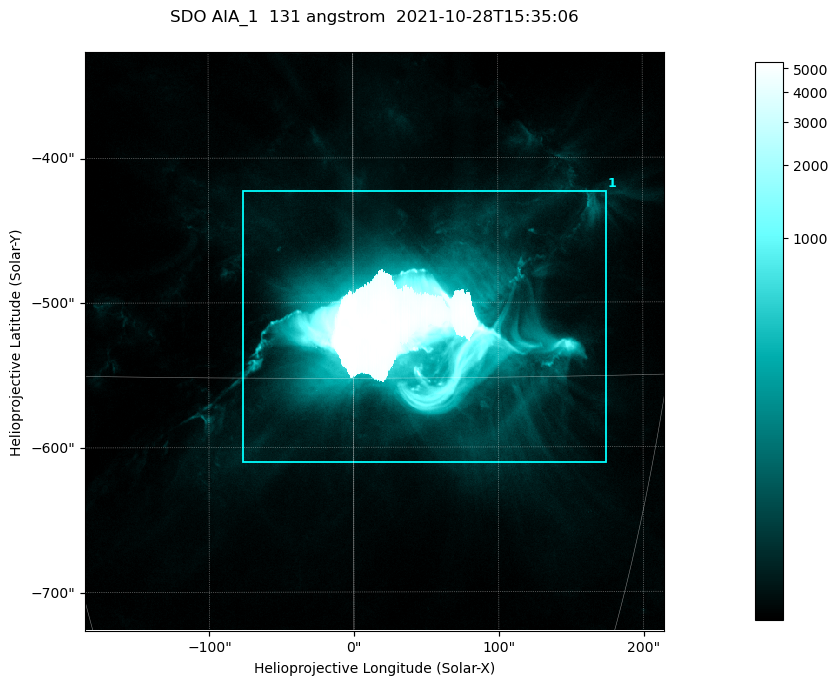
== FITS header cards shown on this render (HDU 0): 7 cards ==
TELESCOP= 'SDO     '           /
INSTRUME= 'AIA_1   '           /
WAVELNTH=                  131 /
WAVEUNIT= 'angstrom'           /
DATE-OBS= '2021-10-28T15:35:06.622' /
CTYPE1  = 'HPLN-TAN'           /
CTYPE2  = 'HPLT-TAN'           /

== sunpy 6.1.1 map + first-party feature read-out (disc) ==
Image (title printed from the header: SDO AIA_1  131 angstrom  2021-10-28T15:35:06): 666 x 666 px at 0.601 arcsec/px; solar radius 966 arcsec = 1608 px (partial field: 5.5% of the solar disc is inside the frame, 100% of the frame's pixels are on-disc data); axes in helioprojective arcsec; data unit not stated in the header (colour bar unlabelled)
Orientation: roll -0.139 deg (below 1 deg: not rotated)
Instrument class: DISC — disc imager (sunpy class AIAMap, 131 A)
Bright regions (active regions / flare kernels): reference = the on-disc median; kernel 5 px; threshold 5 sigma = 40.4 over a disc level ~10.4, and >= 1.15x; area >= 443 px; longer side >= 8 px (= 4.8 arcsec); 1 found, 1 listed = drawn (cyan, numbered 1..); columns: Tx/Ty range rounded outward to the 2 arcsec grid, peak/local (2 s.f.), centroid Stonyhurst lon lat
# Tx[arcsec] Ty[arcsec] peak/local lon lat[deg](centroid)
1 -78..176 -612..-422 517 +3 -28